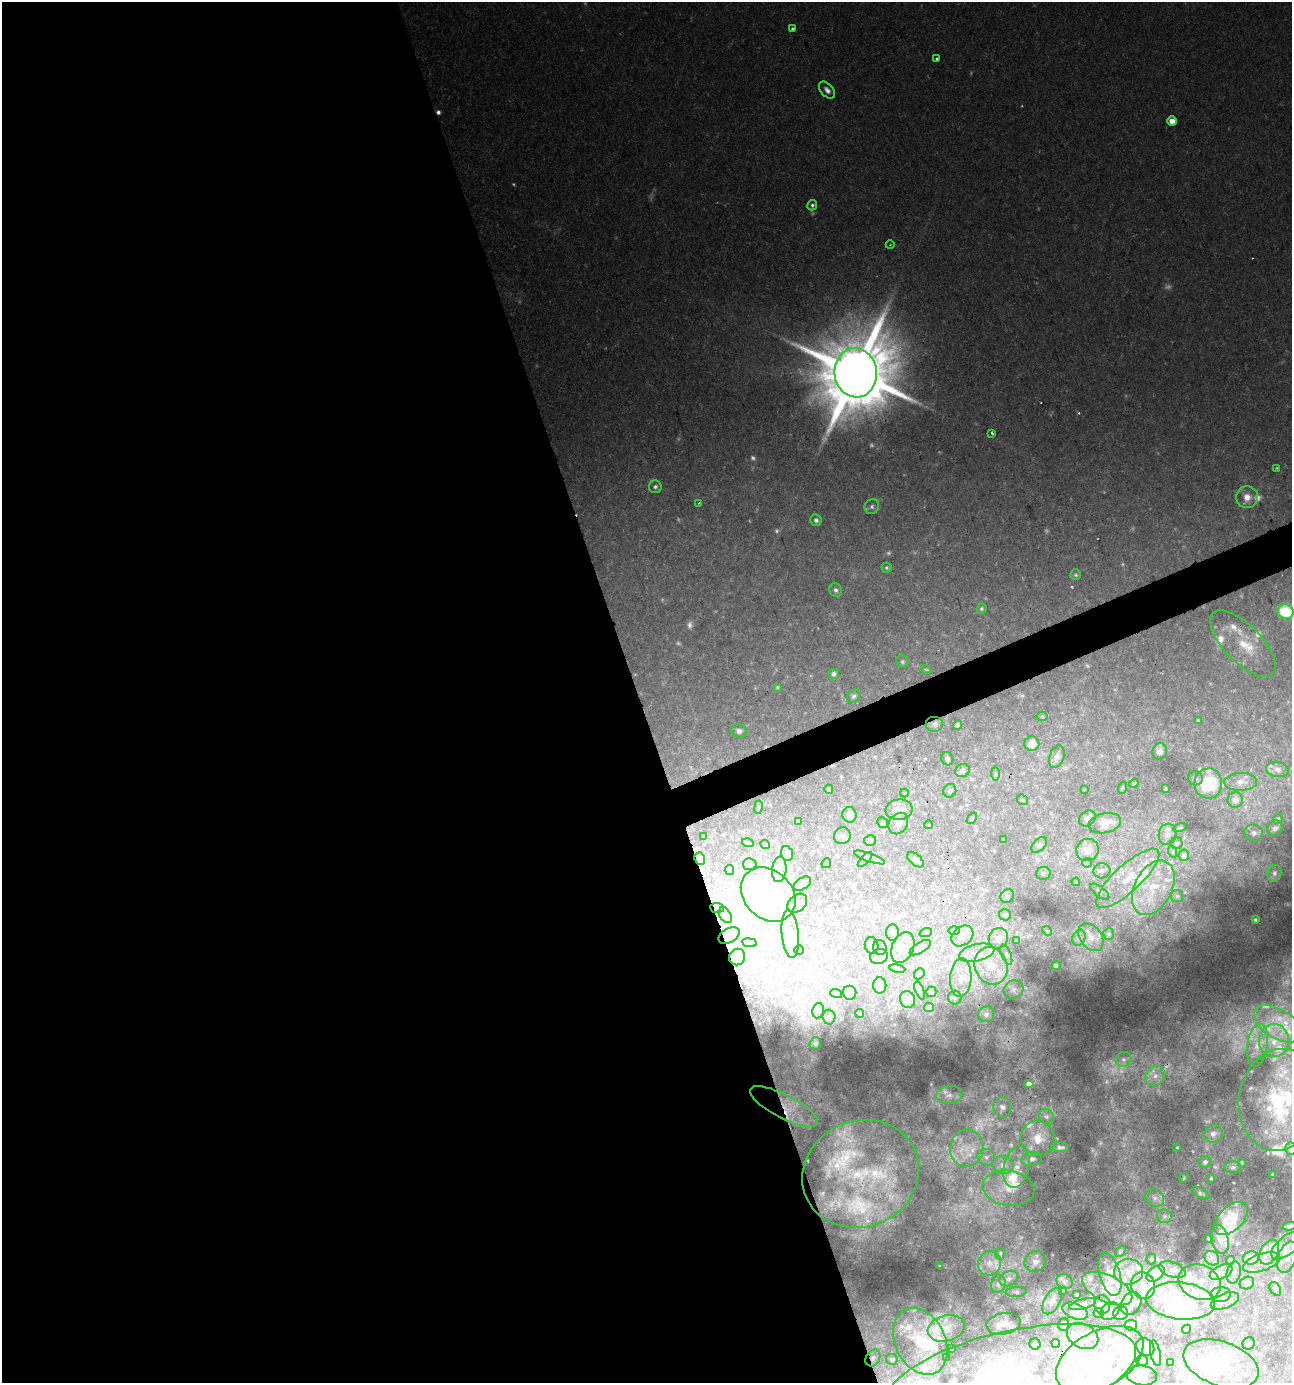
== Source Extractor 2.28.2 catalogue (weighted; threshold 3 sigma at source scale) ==
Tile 9 of 4 x 4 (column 1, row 3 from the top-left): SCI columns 132-1421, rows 1382-2762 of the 5368 x 5526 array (HDU 1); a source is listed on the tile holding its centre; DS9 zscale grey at full resolution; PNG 1294 x 1385 px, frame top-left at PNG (2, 2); each listed source drawn as its Kron ellipse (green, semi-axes under 4 px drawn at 4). Shown black and unused: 51% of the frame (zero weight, under 2 of 3 exposures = <1% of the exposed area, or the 3 px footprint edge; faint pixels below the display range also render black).
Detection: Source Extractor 2.28.2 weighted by HDU 2 'WHT'; one run over the whole footprint, this tile lists its part. Background 0.0424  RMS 0.0033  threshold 0.015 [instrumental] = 3 sigma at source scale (4.5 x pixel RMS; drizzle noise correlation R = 1.50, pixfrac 1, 0.0396/0.0396 arcsec/px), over >= 5 px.
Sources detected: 405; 43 too faint to see at this stretch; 21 inside a brighter object's white glare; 6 cosmic-ray / hot-pixel residue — neither listed nor drawn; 94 inside a brighter listed object's ellipse — not listed separately; the other 241 listed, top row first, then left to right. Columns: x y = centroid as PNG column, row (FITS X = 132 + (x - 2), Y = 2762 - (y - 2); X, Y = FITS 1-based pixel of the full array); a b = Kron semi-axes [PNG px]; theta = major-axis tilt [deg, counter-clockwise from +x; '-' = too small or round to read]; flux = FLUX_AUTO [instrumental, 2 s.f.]
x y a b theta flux
792 28 4 3 - 0.6
937 58 4 3 - 0.59
827 90 10 6 -48 2
1172 121 5 5 - 4.3
812 205 5 5 - 0.87
890 245 4 3 - 0.29
856 373 24 21 -84 5100
992 433 3 2 - 1.4
1276 468 3 3 - 0.36
655 487 6 6 - 0.95
1247 497 11 11 - 3.5
699 503 4 3 - 0.33
872 507 7 7 - 1.1
816 520 6 5 - 1
886 568 5 5 - 0.66
1076 575 5 5 - 0.66
836 590 7 6 - 1.1
982 609 5 4 - 0.66
1285 612 8 7 - 18
1243 644 43 18 -45 11
902 661 6 5 - 0.66
926 669 5 3 - 0.33
833 674 5 5 - 1.3
777 687 4 3 - 0.53
853 696 7 6 - 0.9
1042 716 5 5 - 0.44
1198 721 4 4 - 0.71
935 724 9 8 - 1.5
958 725 5 4 - 1
739 731 8 7 - 1.7
1032 744 7 7 - 3.7
1160 751 8 7 - 2.3
1057 757 12 7 69 1.6
947 759 7 6 - 0.88
1277 769 11 7 -9 1.7
963 771 7 6 - 1.4
995 774 7 4 -89 0.56
1195 778 7 7 - 1.1
1241 782 16 9 2 3.4
1134 783 5 4 - 0.38
1208 783 15 14 - 23
1122 788 6 4 71 0.38
829 789 4 4 - 0.48
1165 789 4 2 - 0.39
1084 790 3 2 - 0.27
950 791 7 6 - 0.98
904 793 4 4 - 0.42
1022 800 6 5 - 0.56
1235 800 7 7 - 3.2
758 807 7 3 81 0.39
899 810 13 10 6 3.9
849 815 8 7 - 2
972 818 6 3 54 0.4
1087 818 9 7 39 2.5
1278 819 5 4 - 0.65
798 821 4 3 - 0.59
883 823 6 5 - 0.63
1105 823 16 10 11 6.9
898 824 11 9 59 2.3
929 825 4 3 - 0.26
1180 828 7 3 13 0.41
1275 828 8 7 - 1.3
1254 833 9 8 - 1.7
1167 834 10 9 - 2
842 836 9 8 - 1.2
704 837 4 2 - 0.32
870 840 6 5 - 1
1003 840 3 3 - 0.47
748 843 6 3 -17 0.34
1177 843 6 6 - 0.83
765 845 5 4 - 0.76
1039 845 9 6 46 1.2
1087 850 11 11 - 5.6
1173 852 6 4 -72 0.47
787 854 8 5 -73 0.81
1184 855 5 5 - 1.6
869 857 16 3 -20 0.99
700 859 6 5 - 0.73
865 860 9 3 45 0.57
916 860 10 5 -41 0.91
826 863 5 4 - 0.53
1087 863 5 4 - 1.2
750 864 7 6 - 0.81
779 869 13 7 84 2
729 870 5 4 - 0.39
1102 871 8 7 - 1.4
1043 873 7 6 - 0.95
1274 873 8 7 - 1.3
1128 878 41 13 43 12
1076 882 4 3 - 0.33
802 884 10 5 31 0.9
1153 888 29 18 63 14
1100 892 11 5 -38 0.89
768 894 30 24 -44 34
1007 896 7 6 - 0.69
1177 896 6 6 - 0.65
797 903 11 8 41 1.8
717 908 7 5 -5 0.7
725 915 8 5 -58 1.2
1005 915 6 5 - 0.68
1255 920 3 3 - 0.48
954 931 5 3 - 0.41
1047 931 5 4 - 0.38
892 932 8 6 -88 0.94
926 932 6 4 19 0.55
790 934 24 8 -85 3.4
1109 934 6 5 - 0.59
729 935 11 7 30 2
962 936 12 9 39 2.7
1091 937 15 10 -51 3.5
998 938 10 9 - 2.7
1079 938 8 6 67 1.2
1017 941 4 3 - 0.35
749 943 7 4 -8 0.57
872 945 8 6 -74 1
880 947 7 6 - 1.1
903 948 16 11 68 4.2
920 948 12 5 31 1.3
799 950 4 4 - 0.34
977 953 18 8 13 4.1
1006 955 11 5 -68 1.2
737 957 8 7 - 1.8
879 957 9 7 19 1.4
1056 965 4 4 - 1.3
991 966 19 16 -68 9.8
897 969 8 4 -9 0.47
919 974 6 4 49 0.68
961 978 19 10 86 5.5
880 985 8 6 88 1.2
920 990 9 3 -69 0.67
1013 990 10 8 27 1.6
931 992 5 5 - 2.4
836 993 6 3 -18 0.47
850 993 7 6 - 1.5
955 998 7 6 - 0.93
907 1000 8 7 - 1.3
929 1008 5 4 - 2.6
818 1011 8 5 79 1
859 1013 4 3 - 0.63
986 1014 8 7 - 1.5
829 1017 7 6 - 0.9
1278 1024 26 14 -31 9.3
1274 1041 16 15 - 7.2
815 1044 6 5 - 0.56
1257 1045 21 10 83 4.9
1124 1059 8 7 - 1.3
1155 1076 10 8 52 2.8
1029 1084 4 4 - 2.3
949 1095 13 9 10 2.3
1279 1100 51 40 81 47
784 1107 38 12 -27 10
1002 1107 10 9 - 2.3
1046 1117 8 7 - 1.3
1213 1134 10 8 25 1.8
1038 1138 17 16 - 8
1060 1147 9 5 -2 1.5
1177 1147 3 2 - 0.27
967 1148 18 16 81 8.4
1291 1149 6 6 - 2.6
986 1157 9 8 - 1.9
1032 1159 10 7 12 1.5
1205 1162 6 5 - 1.2
1241 1163 4 3 - 0.54
1003 1165 10 9 - 2.9
1017 1167 21 12 77 6
1233 1167 8 6 -1 0.9
861 1174 59 53 23 54
1272 1174 2 2 - 0.21
1184 1178 5 4 - 0.46
1211 1178 3 3 - 0.44
1009 1188 26 17 -8 8.4
1201 1193 9 5 -25 0.75
1155 1198 10 8 -35 1.9
1164 1216 7 6 - 1
1231 1219 20 12 45 8.4
1289 1226 6 3 9 1
1208 1238 3 3 - 0.36
1220 1239 15 8 -75 2.5
1287 1245 19 9 38 3.7
1120 1251 6 4 45 0.47
1269 1252 13 8 62 3.3
1000 1253 6 4 88 0.56
1287 1257 16 9 70 3
1212 1258 8 6 -44 1.3
1251 1258 8 6 10 5.9
1151 1259 5 5 - 0.43
1230 1260 4 4 - 0.75
1035 1262 11 10 - 2.6
1262 1262 19 8 19 4.3
990 1263 12 11 - 3.1
940 1266 2 2 - 0.24
1172 1270 14 7 -20 2.1
1129 1272 14 12 -1 5.2
1221 1272 12 6 24 2.1
1234 1272 11 7 79 1.7
1155 1273 10 6 38 11
1110 1274 22 10 -74 6.6
1009 1279 9 7 32 1.5
1065 1282 8 7 - 1.2
1200 1282 22 17 -23 7
1247 1283 7 6 - 1.1
998 1284 9 7 71 1.3
1143 1285 13 12 - 4
1107 1289 27 13 -26 6.8
1275 1289 7 5 -57 0.74
1062 1290 3 3 - 0.41
1016 1292 10 5 5 0.83
1220 1294 10 7 2 1.9
1076 1295 3 3 - 0.64
1052 1301 14 8 60 2.1
1180 1301 35 18 -6 16
1225 1301 15 7 21 2.4
1131 1303 12 9 58 2.3
1083 1304 14 5 14 1.4
1102 1305 9 8 - 1.6
1075 1311 13 7 -22 3.5
1110 1311 10 8 37 1.7
1099 1313 5 5 - 1.2
1121 1313 7 6 - 2.2
1003 1324 17 10 11 3
1064 1325 6 5 - 0.58
1131 1325 6 5 - 6.7
946 1328 19 13 15 4.6
1186 1329 4 4 - 1.3
1083 1336 16 12 -26 3.5
920 1341 35 25 -63 17
1056 1343 4 3 - 0.67
1249 1343 6 6 - 2.3
1035 1344 5 5 - 0.51
1145 1347 10 8 -44 2.1
952 1349 3 2 - 0.27
1155 1353 13 5 -78 0.87
873 1358 9 6 59 1.4
947 1358 3 2 - 0.34
892 1359 6 5 - 0.92
1100 1360 47 28 29 27
1142 1361 6 5 - 1.1
1171 1362 3 2 - 0.29
1221 1364 39 22 -19 20
1142 1375 15 10 -8 2.9
1010 1377 128 46 13 71
Overlapping masked pixels (flux is a lower limit): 7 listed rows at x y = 856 373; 935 724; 700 859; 784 1107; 1102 1305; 873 1358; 1010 1377
Isophote crosses this tile's border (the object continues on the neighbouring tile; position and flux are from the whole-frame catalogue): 5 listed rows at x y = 1285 612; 1279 1100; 1291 1149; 1289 1226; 1010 1377
Unlisted compact peaks at least as high as the median listed source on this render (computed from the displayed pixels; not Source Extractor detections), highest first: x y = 893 1035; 854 1031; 1169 1250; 931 1084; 1090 968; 1026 1014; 884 1032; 1048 1209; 1207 1121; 1233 1183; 837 1033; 770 805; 1076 967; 939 452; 1165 1050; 870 1031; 925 758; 1065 768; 691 767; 981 634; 932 1031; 1104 492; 994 851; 1074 1191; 1082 973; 755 688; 716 611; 1155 935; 887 1306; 930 1014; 1119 757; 519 302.